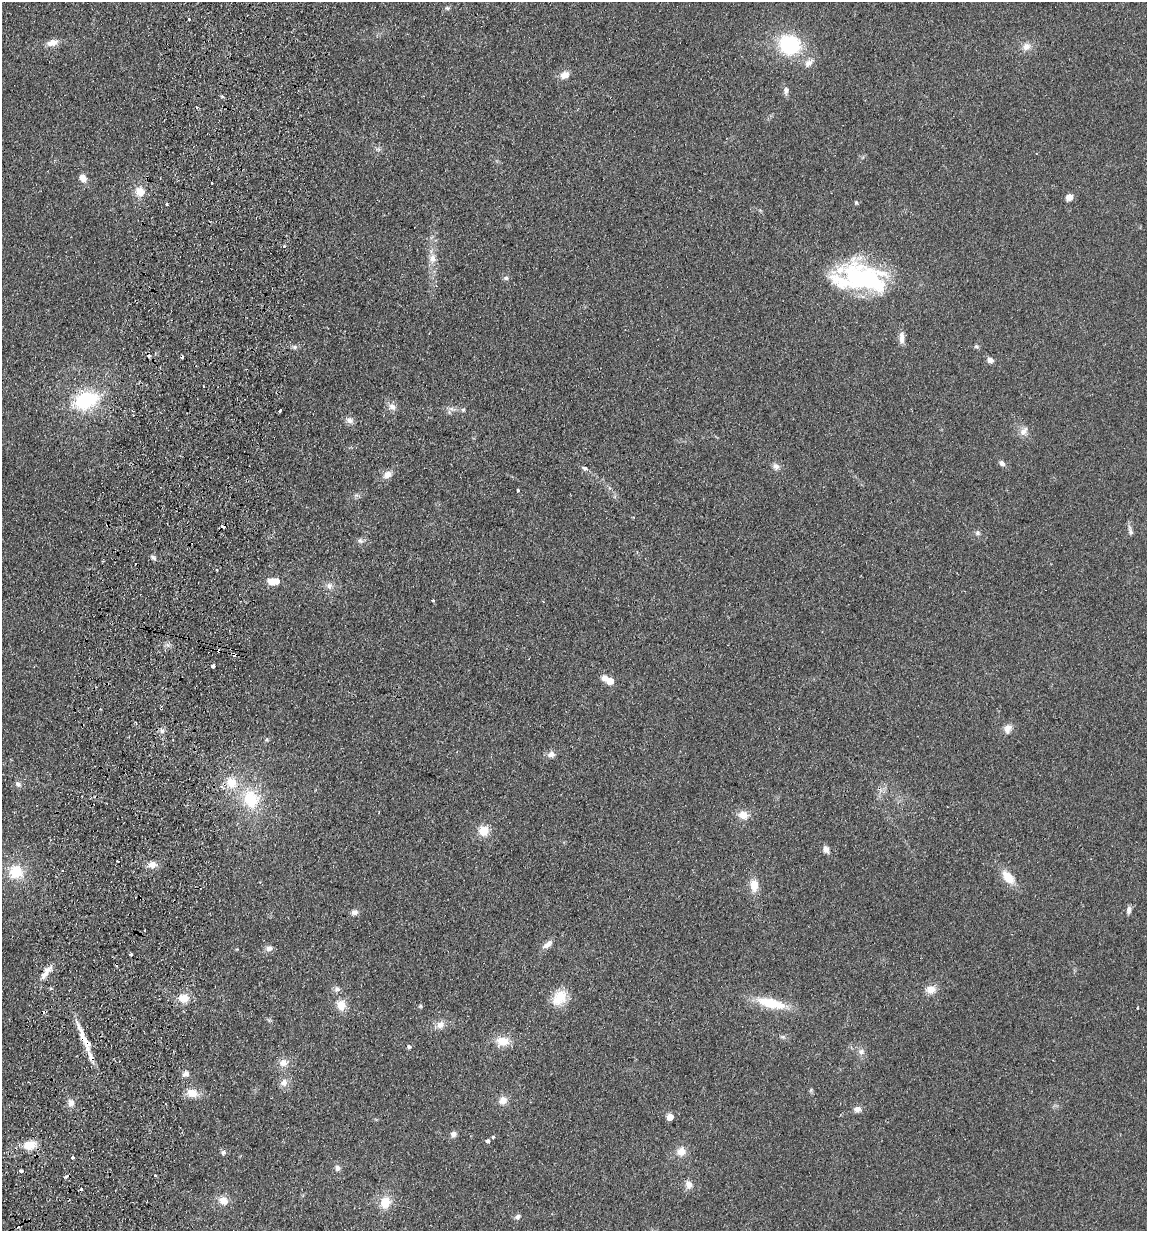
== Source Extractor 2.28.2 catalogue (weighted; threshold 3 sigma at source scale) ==
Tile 7 of 4 x 4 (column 3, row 2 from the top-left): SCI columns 2465-3609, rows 2471-3699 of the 5045 x 4941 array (HDU 1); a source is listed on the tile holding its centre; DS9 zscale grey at full resolution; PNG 1149 x 1233 px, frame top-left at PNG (2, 2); no overlay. Shown black and unused: <1% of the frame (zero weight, under 2 of 3 exposures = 3% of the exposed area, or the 3 px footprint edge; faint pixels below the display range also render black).
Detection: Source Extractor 2.28.2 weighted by HDU 2 'WHT'; one run over the whole footprint, this tile lists its part. Background 0.166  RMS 0.012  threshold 0.0521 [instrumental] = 3 sigma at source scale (4.5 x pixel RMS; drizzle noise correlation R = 1.50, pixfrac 1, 0.05/0.05 arcsec/px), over >= 5 px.
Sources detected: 124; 11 cosmic-ray / hot-pixel residue — not listed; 6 inside a brighter listed object's ellipse — not listed separately; the other 107 listed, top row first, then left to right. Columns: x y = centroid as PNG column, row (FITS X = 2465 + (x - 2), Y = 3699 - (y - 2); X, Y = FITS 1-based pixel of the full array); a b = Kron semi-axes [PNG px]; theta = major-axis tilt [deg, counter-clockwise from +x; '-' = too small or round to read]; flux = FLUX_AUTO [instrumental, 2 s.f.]
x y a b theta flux
447 8 6 5 - 2.3
189 19 3 3 - 2.4
52 43 14 8 16 9.8
789 45 26 22 -23 78
1026 47 11 9 28 8.4
808 63 13 9 42 7.1
565 75 11 8 24 8.8
786 90 10 6 86 4.3
222 96 4 3 - 2.2
378 149 7 4 -18 2.2
83 178 9 7 -58 9
211 182 3 3 - 2.3
139 191 11 11 - 13
1069 197 9 8 - 6.2
856 202 5 4 - 1.8
166 204 3 3 - 4.4
284 246 4 4 - 1.8
432 258 12 10 86 9.1
506 278 6 5 - 2.6
861 278 64 32 -6 160
902 338 17 7 89 7.1
976 346 7 5 0 2
295 347 7 6 - 2.6
990 360 7 6 - 5.4
203 386 3 2 - 1.3
86 400 29 19 19 76
392 407 10 9 - 6.5
280 410 3 3 - 3.5
463 410 7 5 73 2.1
349 420 9 8 - 5.6
1024 431 14 9 55 7.3
1002 463 8 6 -39 4
776 466 9 8 - 5.4
585 468 8 6 -21 2.9
387 474 10 8 36 8
518 490 3 3 - 1.7
1130 531 16 6 -77 4.2
977 533 7 7 - 2.9
360 541 7 6 - 3.2
153 557 8 4 -38 3
135 564 3 2 - 1.5
216 570 3 2 - 1.8
272 582 8 6 -34 13
329 586 9 9 - 5.9
433 600 3 3 - 1.8
213 666 4 3 - 5.2
610 681 7 6 - 12
1008 729 13 10 67 7.5
162 731 6 6 - 3.5
267 739 6 4 71 1.5
551 754 10 8 13 5.7
232 782 16 14 -48 23
18 784 8 6 -37 3.9
251 799 25 19 -66 51
743 815 12 10 -30 12
484 831 12 12 - 15
826 849 8 6 -67 6.1
117 861 3 2 - 0.99
152 864 9 8 - 8.3
62 870 3 2 - 1.2
16 872 17 16 - 31
1008 877 14 9 -47 22
754 885 14 9 -85 16
1129 910 10 6 83 3.8
354 912 8 7 - 4.7
145 930 3 2 - 1.8
547 944 16 7 34 6.8
269 948 10 8 26 5.1
131 954 3 3 - 3.1
46 972 25 7 53 11
337 989 8 8 - 4
931 989 11 10 - 11
184 998 14 11 -10 15
559 998 23 16 53 23
771 1003 41 12 -14 35
341 1005 13 11 -65 14
420 1006 5 4 - 1.5
1137 1008 3 2 - 0.99
440 1025 12 9 40 8
82 1036 51 7 -68 23
783 1037 7 4 -18 2
502 1041 15 11 -1 17
409 1047 5 5 - 2
861 1052 9 7 46 4.7
283 1063 13 10 6 9.4
186 1074 9 7 19 4.5
284 1082 11 10 - 7.7
811 1090 7 4 71 1.6
192 1093 13 10 -12 14
503 1100 10 9 - 9
71 1103 10 8 89 6.6
857 1109 9 7 -6 6.3
670 1117 5 4 - 22
453 1134 8 7 - 4.5
493 1137 4 4 - 1.4
488 1141 5 5 - 2.7
29 1145 14 10 9 20
681 1151 11 10 - 11
223 1152 7 6 - 2.9
72 1157 3 3 - 3.1
337 1168 8 7 - 4
21 1171 4 3 - 5.2
155 1176 3 3 - 3.6
689 1184 10 8 -67 7.5
223 1200 12 10 -28 10
385 1202 15 13 69 19
517 1217 7 6 - 3.9
Overlapping masked pixels (flux is a lower limit): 2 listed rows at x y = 46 972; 82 1036